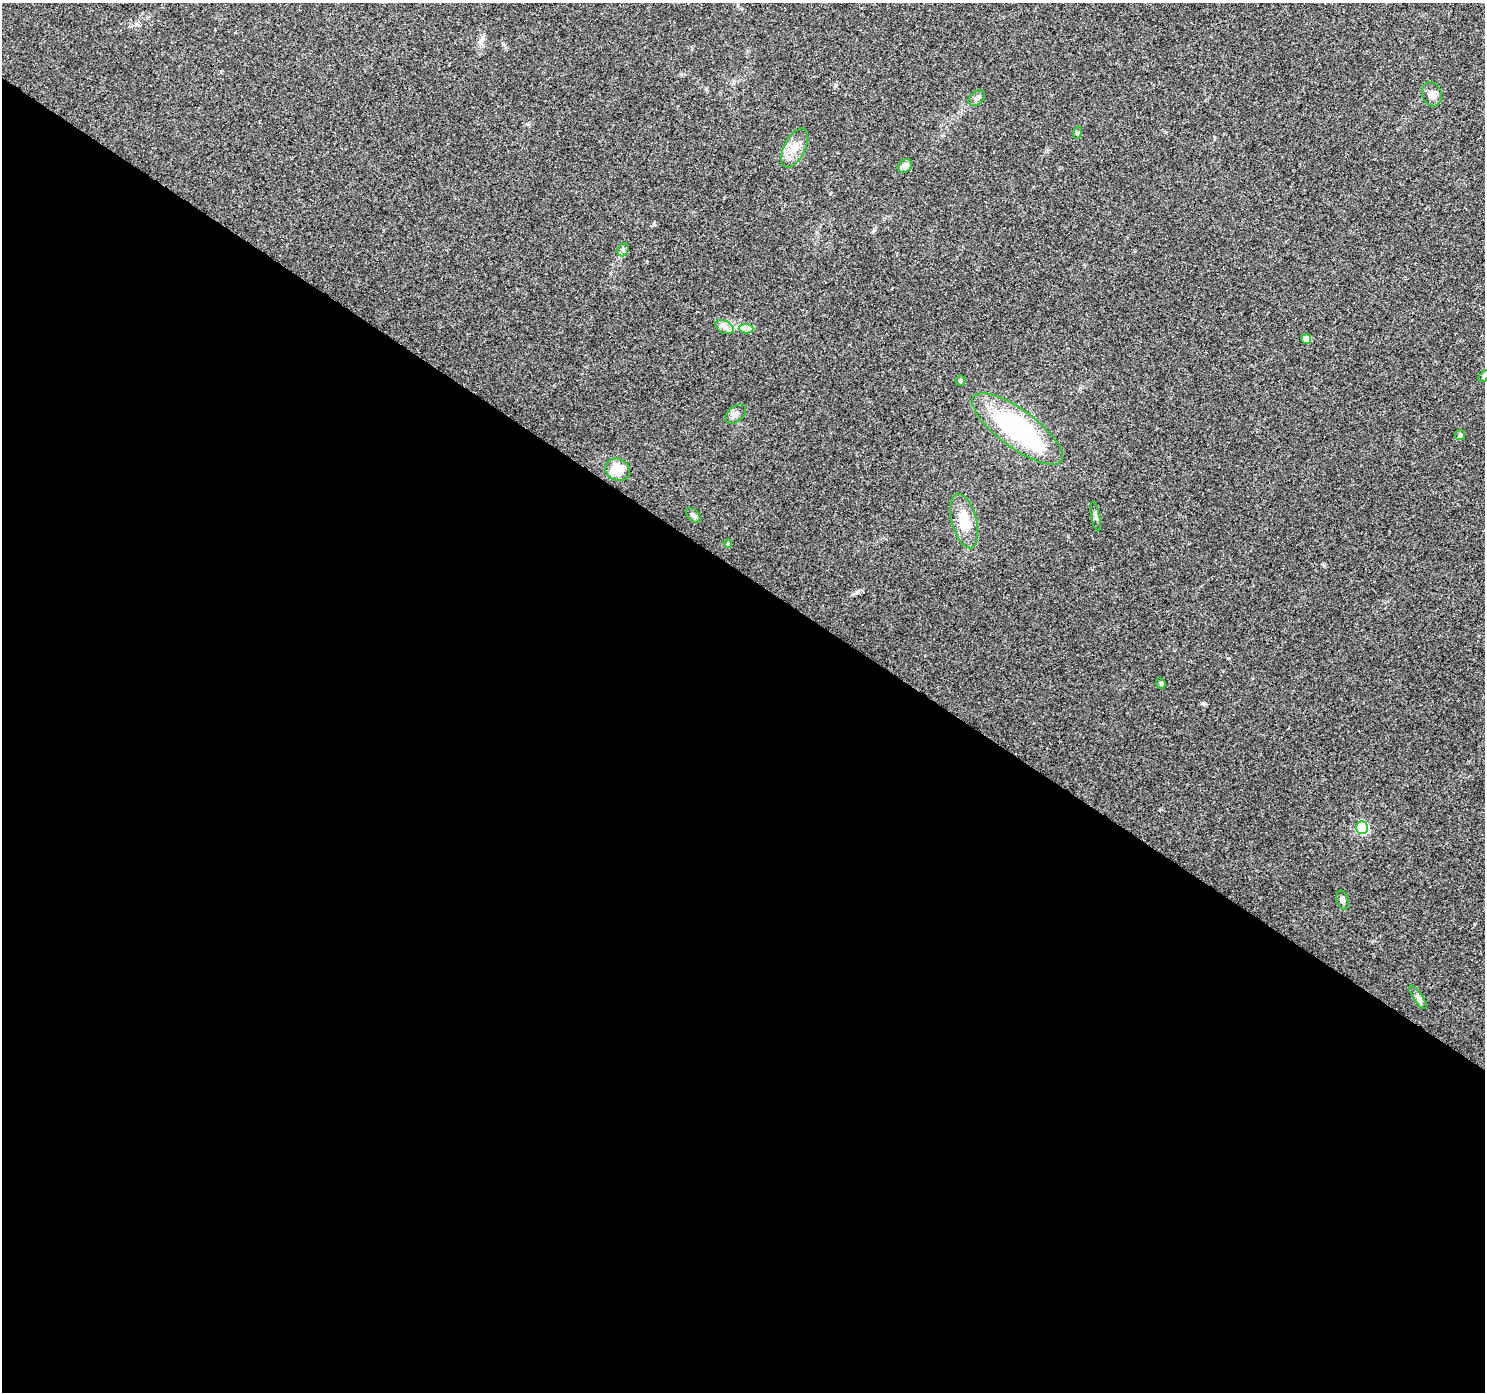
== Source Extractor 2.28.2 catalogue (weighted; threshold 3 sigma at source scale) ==
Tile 14 of 4 x 4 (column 2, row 4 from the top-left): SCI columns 1484-2966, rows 185-1574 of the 5942 x 5993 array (HDU 1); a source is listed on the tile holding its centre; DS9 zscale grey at full resolution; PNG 1487 x 1394 px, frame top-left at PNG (2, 3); each listed source drawn as its Kron ellipse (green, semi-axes under 4 px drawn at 4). Shown black and unused: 59% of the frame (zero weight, under 3 of 4 exposures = <1% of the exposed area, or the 3 px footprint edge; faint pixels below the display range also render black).
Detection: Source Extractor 2.28.2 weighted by HDU 2 'WHT'; one run over the whole footprint, this tile lists its part. Background 0.0446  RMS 0.0036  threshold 0.016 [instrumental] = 3 sigma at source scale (4.5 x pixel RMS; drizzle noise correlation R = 1.50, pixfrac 1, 0.0396/0.0396 arcsec/px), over >= 5 px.
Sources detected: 23; all 23 listed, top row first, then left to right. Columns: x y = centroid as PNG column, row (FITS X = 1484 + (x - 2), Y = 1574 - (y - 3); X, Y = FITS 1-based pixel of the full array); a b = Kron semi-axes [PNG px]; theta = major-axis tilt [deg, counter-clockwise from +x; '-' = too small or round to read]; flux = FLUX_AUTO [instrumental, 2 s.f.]
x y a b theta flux
1432 94 12 9 -68 2.5
977 98 9 6 39 1.2
1077 133 6 4 71 0.43
795 148 21 10 64 4.3
905 166 8 6 41 2.1
623 250 7 5 69 0.75
725 327 10 6 -27 1.5
746 329 7 5 -2 1.1
1306 339 5 5 - 3.1
1484 376 6 4 46 0.54
961 381 5 5 - 0.65
736 414 12 7 38 1.5
1017 429 54 19 -36 56
1460 435 5 5 - 0.58
618 470 13 10 -24 8.6
693 515 9 5 -47 1
1096 516 15 4 -80 1
964 521 28 12 -75 8.3
728 543 4 4 - 0.34
1161 683 6 4 -68 0.49
1362 828 6 6 - 35
1342 900 10 5 -76 1.2
1418 997 14 4 -54 1.2
Overlapping masked pixels (flux is a lower limit): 1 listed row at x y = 1017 429
Isophote crosses this tile's border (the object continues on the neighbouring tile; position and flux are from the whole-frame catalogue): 1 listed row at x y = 1484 376
Unlisted compact peaks at least as high as the median listed source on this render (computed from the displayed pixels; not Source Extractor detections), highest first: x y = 1229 658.